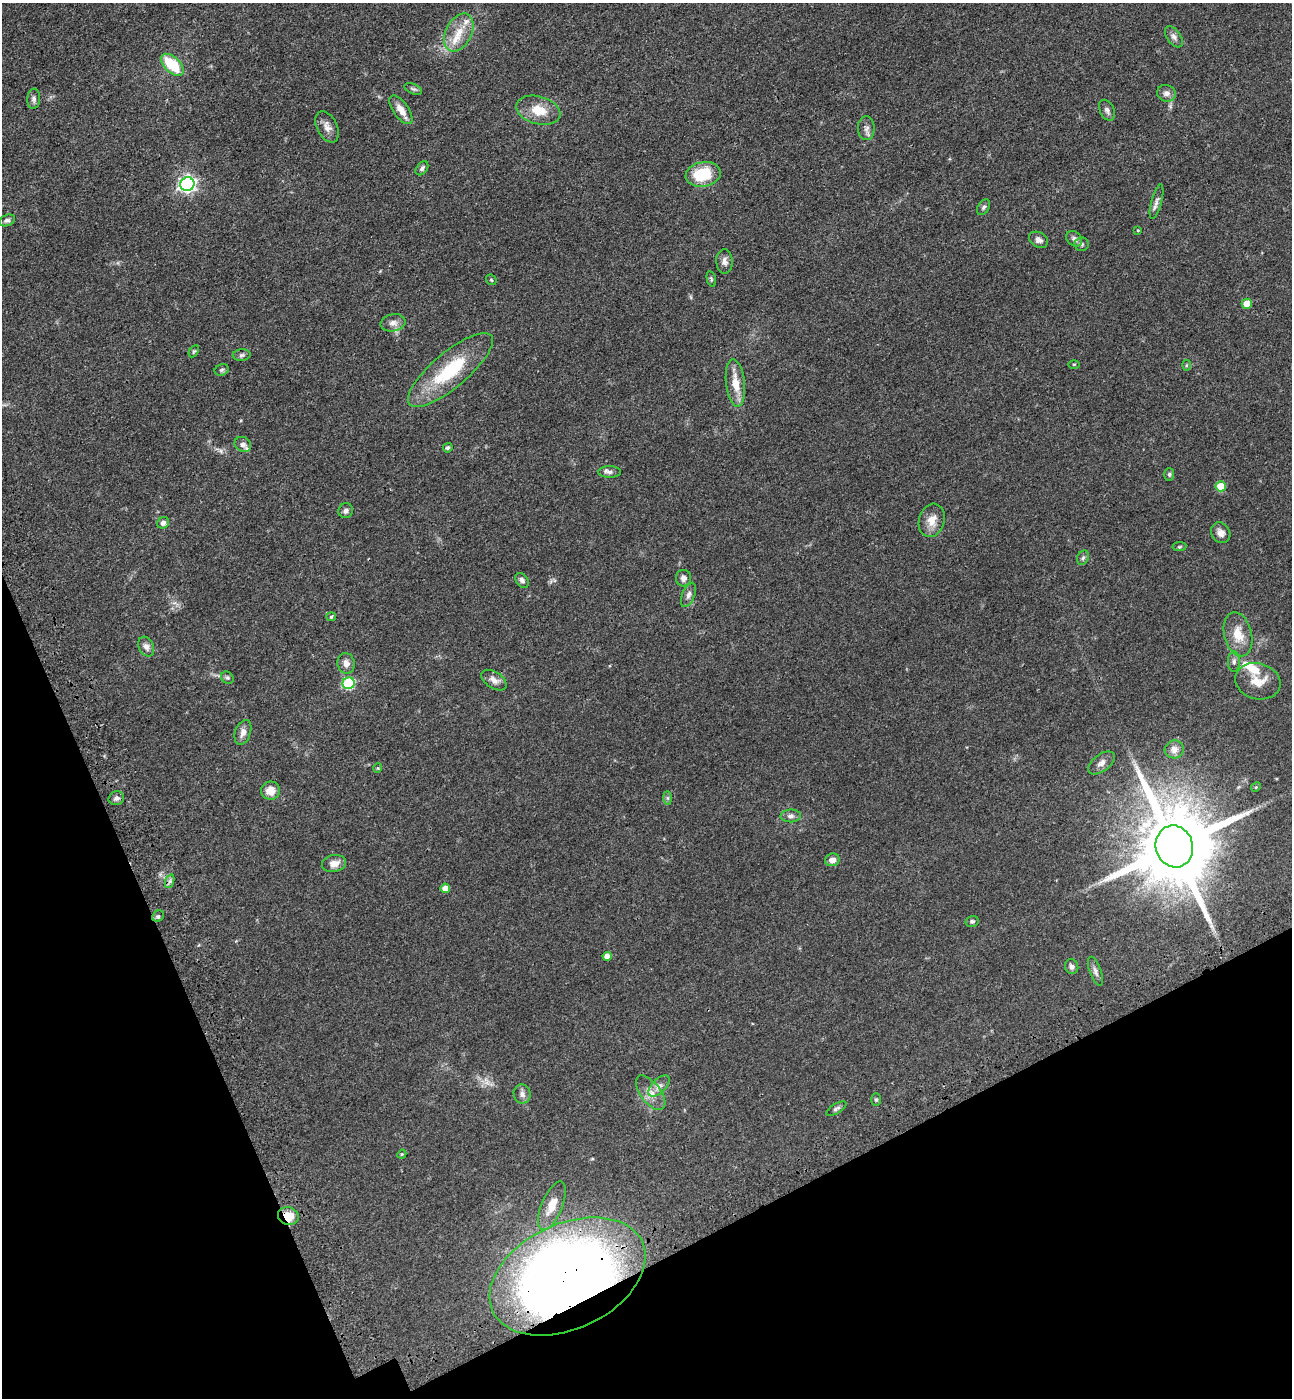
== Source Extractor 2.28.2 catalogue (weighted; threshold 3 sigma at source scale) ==
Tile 14 of 4 x 4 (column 2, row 4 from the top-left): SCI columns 1522-2811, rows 92-1487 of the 5756 x 5768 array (HDU 1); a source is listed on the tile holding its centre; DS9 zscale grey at full resolution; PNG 1294 x 1400 px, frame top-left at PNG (2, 3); each listed source drawn as its Kron ellipse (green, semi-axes under 4 px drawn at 4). Shown black and unused: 20% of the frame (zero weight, under 3 of 4 exposures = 6% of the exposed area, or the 3 px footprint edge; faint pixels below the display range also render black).
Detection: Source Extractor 2.28.2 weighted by HDU 2 'WHT'; one run over the whole footprint, this tile lists its part. Background 0.0425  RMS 0.005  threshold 0.0225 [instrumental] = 3 sigma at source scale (4.5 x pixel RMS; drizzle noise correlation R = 1.50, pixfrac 1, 0.05/0.05 arcsec/px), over >= 5 px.
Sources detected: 89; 1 inside a brighter object's white glare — neither listed nor drawn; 4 inside a brighter listed object's ellipse — not listed separately; the other 84 listed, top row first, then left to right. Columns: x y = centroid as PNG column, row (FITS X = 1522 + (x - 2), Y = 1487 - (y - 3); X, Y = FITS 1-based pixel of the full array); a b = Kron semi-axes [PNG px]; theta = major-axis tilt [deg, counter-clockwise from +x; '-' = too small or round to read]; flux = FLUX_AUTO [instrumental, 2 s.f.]
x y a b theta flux
459 32 20 13 63 8.6
1174 37 12 6 -54 2.1
172 65 14 7 -43 18
413 89 9 5 -24 0.96
1166 93 9 8 - 2.3
34 99 10 6 84 1.6
401 110 17 7 -55 4.5
538 110 22 14 -15 9.5
1107 110 11 7 -65 1.9
327 127 17 10 -63 3.4
866 128 12 8 -89 2.2
422 168 8 5 52 1.2
703 174 17 12 10 19
187 184 7 7 - 160
1156 202 18 5 76 2.2
983 207 8 5 57 1.1
7 220 8 5 22 1.3
1138 230 4 3 - 0.45
1074 239 9 6 -42 1.7
1038 240 10 7 -31 1.9
1082 244 7 7 - 1.2
724 262 12 8 -86 2.4
711 279 8 4 -78 0.68
491 280 6 4 -46 0.55
1247 304 5 5 - 6.4
393 323 12 8 11 2.8
194 351 6 4 59 0.63
242 355 9 5 3 1.2
1074 364 5 3 - 0.48
1186 365 5 3 - 0.52
222 370 7 5 22 0.81
450 370 53 17 40 31
735 383 24 9 -84 8
243 444 9 7 -31 1.9
448 448 5 4 - 1.1
610 472 11 5 0 1.5
1169 474 6 5 - 0.81
1221 486 5 5 - 9.8
346 511 7 7 - 1.7
932 520 17 12 74 5.6
163 523 6 5 - 1.7
1221 533 11 9 -54 3.1
1179 547 7 4 7 0.69
1083 558 7 5 67 1.1
683 578 8 7 - 2
522 580 8 5 -56 1.7
688 595 13 6 68 1.9
331 617 5 4 - 0.61
1238 634 22 13 -75 8.9
146 647 10 7 -63 2.3
1234 662 10 6 90 1.4
346 663 10 8 -77 2.9
227 678 7 5 -43 0.95
494 680 14 8 -34 2.9
1258 681 23 18 -16 9
349 683 6 6 - 44
243 732 13 7 70 2.9
1174 749 9 9 - 3.1
1101 763 15 8 38 3.1
378 768 4 4 - 0.47
1256 787 5 4 - 0.52
271 791 9 9 - 5.5
116 798 8 7 - 1.7
667 798 7 4 -90 0.79
791 816 10 6 1 1.9
1174 846 21 18 -73 7400
832 860 7 6 - 2.9
334 863 12 8 11 4
170 881 7 4 71 1.1
445 888 5 4 - 4.5
158 916 6 5 - 1
972 921 7 5 14 1
607 956 4 4 - 3
1072 967 7 6 - 1.6
1095 971 15 6 -70 1.9
659 1086 13 7 45 2.7
651 1093 20 10 -53 5.5
522 1094 9 8 - 2.1
876 1099 6 5 - 0.8
836 1109 11 4 32 1.3
402 1154 4 3 - 0.4
552 1206 26 10 67 7.8
288 1216 10 8 -17 9
567 1276 82 52 25 550
Overlapping masked pixels (flux is a lower limit): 3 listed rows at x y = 1174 846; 288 1216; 567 1276